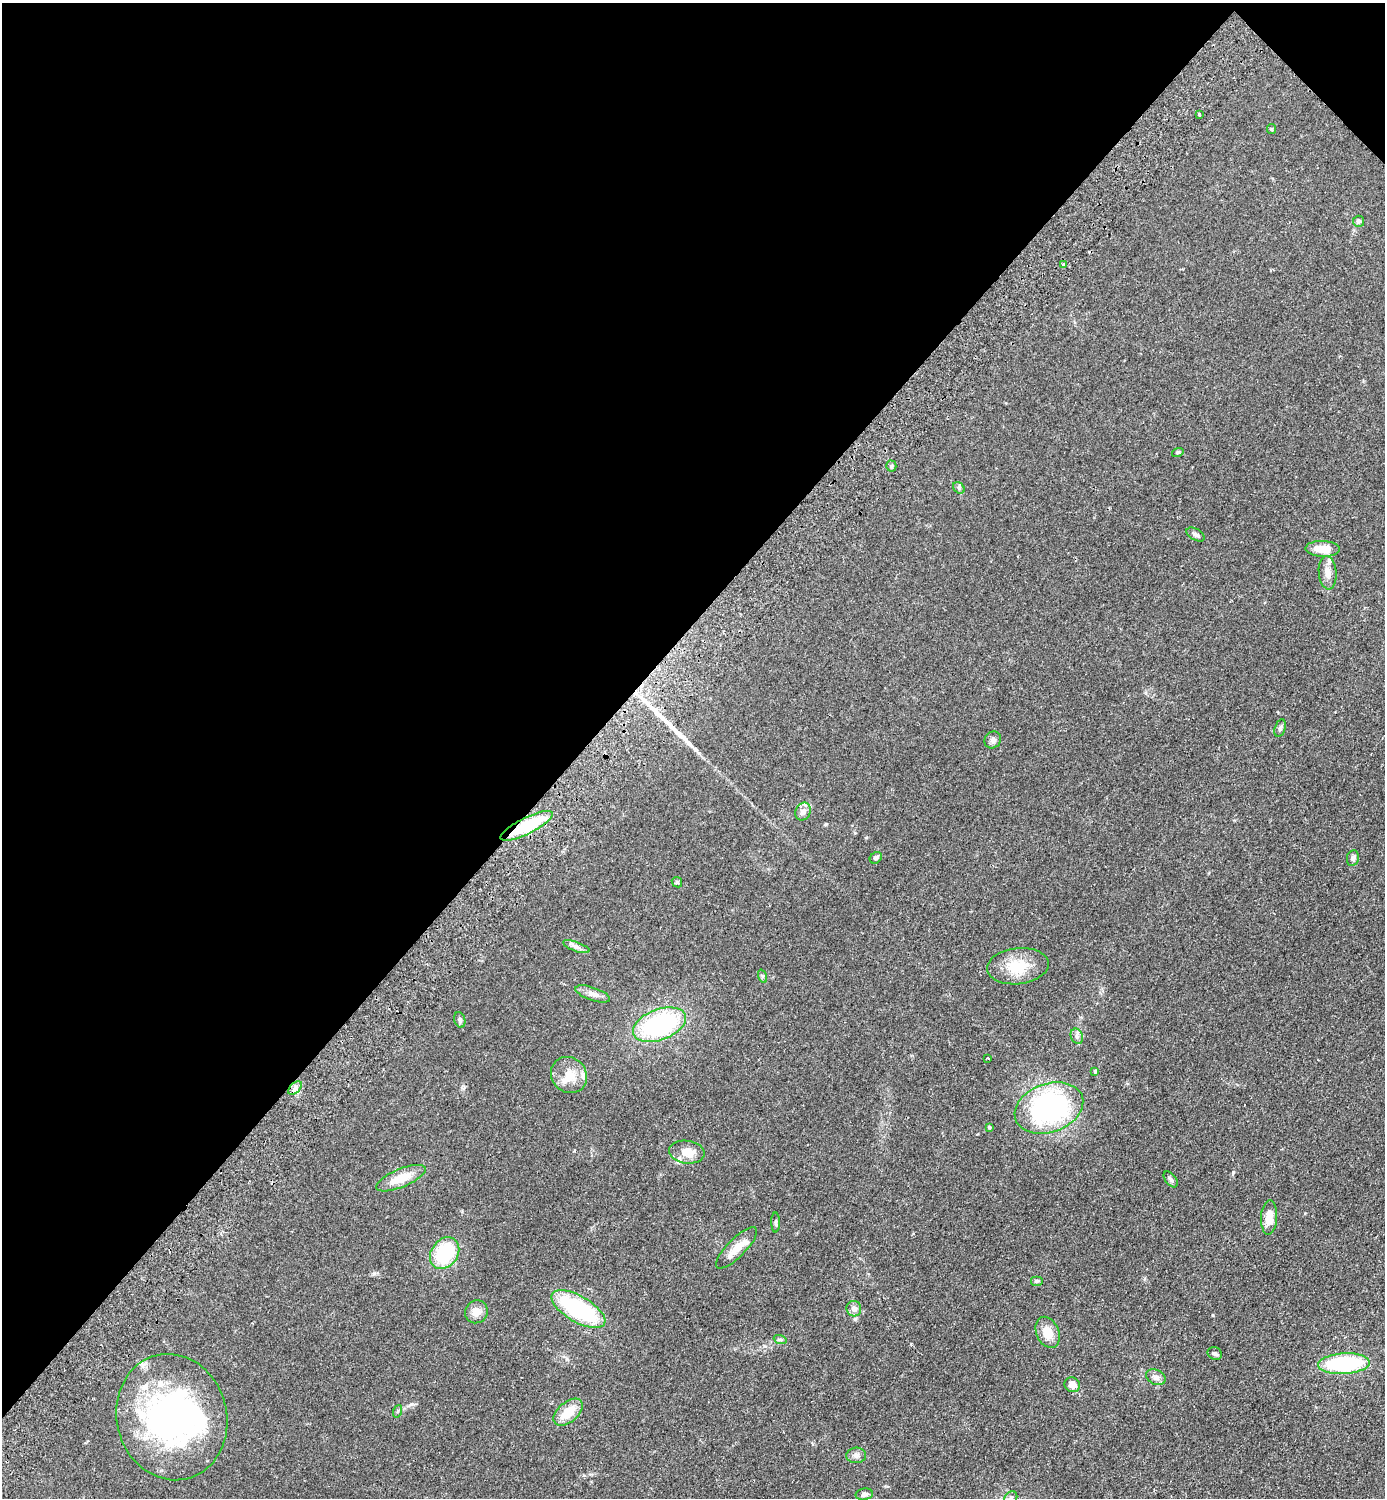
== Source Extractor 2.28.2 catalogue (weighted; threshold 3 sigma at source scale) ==
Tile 2 of 4 x 4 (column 2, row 1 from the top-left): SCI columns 1725-3107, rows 4533-6028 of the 6074 x 6069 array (HDU 1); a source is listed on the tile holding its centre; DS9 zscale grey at full resolution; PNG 1387 x 1500 px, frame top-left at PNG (2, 3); each listed source drawn as its Kron ellipse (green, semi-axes under 4 px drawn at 4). Shown black and unused: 43% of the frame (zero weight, under 2 of 3 exposures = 3% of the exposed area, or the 3 px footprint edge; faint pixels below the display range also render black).
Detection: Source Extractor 2.28.2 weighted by HDU 2 'WHT'; one run over the whole footprint, this tile lists its part. Background 0.0793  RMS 0.0085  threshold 0.0385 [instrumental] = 3 sigma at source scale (4.5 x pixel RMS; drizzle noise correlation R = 1.50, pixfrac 1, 0.05/0.05 arcsec/px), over >= 5 px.
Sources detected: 59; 1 inside a brighter object's white glare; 1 long thin detection or spike segment (spike, bleed or trail) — neither listed nor drawn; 4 inside a brighter listed object's ellipse — not listed separately; the other 53 listed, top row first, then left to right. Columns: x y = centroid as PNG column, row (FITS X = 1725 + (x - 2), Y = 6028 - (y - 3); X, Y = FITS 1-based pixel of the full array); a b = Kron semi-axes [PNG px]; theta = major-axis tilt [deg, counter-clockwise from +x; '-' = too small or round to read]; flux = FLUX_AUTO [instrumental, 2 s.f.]
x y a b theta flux
1199 114 3 3 - 2
1271 129 5 4 - 0.95
1358 221 5 5 - 2.4
1063 264 3 3 - 1.9
1178 452 6 3 18 0.95
891 466 5 5 - 1.4
959 488 6 5 - 1.5
1195 535 10 5 -29 2.4
1322 549 17 8 -1 13
1328 573 17 9 -85 6.6
1280 728 9 5 74 2
993 740 9 8 - 2.8
803 812 9 7 61 4.7
527 826 29 8 27 43
876 858 6 5 - 2.6
1353 858 8 6 79 2.3
677 882 5 4 - 1.1
576 947 14 4 -20 3.1
1018 966 31 18 6 24
762 976 7 4 -71 1.3
593 994 18 6 -19 5.1
460 1020 8 5 -73 1.8
659 1025 27 15 21 100
1077 1036 8 6 -69 2.6
988 1058 3 2 - 0.79
1095 1071 4 3 - 1.4
569 1075 19 17 -44 14
295 1088 8 5 46 2.7
1049 1108 35 24 20 150
989 1127 4 4 - 0.91
687 1152 18 11 -8 12
401 1178 26 9 23 16
1171 1179 9 5 -53 2.1
1269 1218 17 8 87 9.5
776 1222 10 3 -90 1.4
736 1248 28 9 45 11
445 1253 17 13 54 50
1036 1281 6 5 - 1.3
578 1309 30 13 -30 86
854 1309 8 7 - 4.4
476 1312 12 11 - 7.8
1048 1332 16 11 -65 12
780 1339 6 4 -20 1.4
1215 1354 7 6 - 2.2
1344 1364 26 10 3 77
1156 1377 10 7 -26 3.9
1072 1385 8 7 - 6.3
398 1411 6 4 71 1
568 1412 17 10 41 16
172 1417 63 55 -76 220
856 1455 10 7 4 3.3
864 1494 9 6 11 2.6
1011 1498 7 6 - 2.4
Overlapping masked pixels (flux is a lower limit): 1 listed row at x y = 527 826
Isophote crosses this tile's border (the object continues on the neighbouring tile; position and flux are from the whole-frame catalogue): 1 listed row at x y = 1011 1498
Unlisted compact peaks at least as high as the median listed source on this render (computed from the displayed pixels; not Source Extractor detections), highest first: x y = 1213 1315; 374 1273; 911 1344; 411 1404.